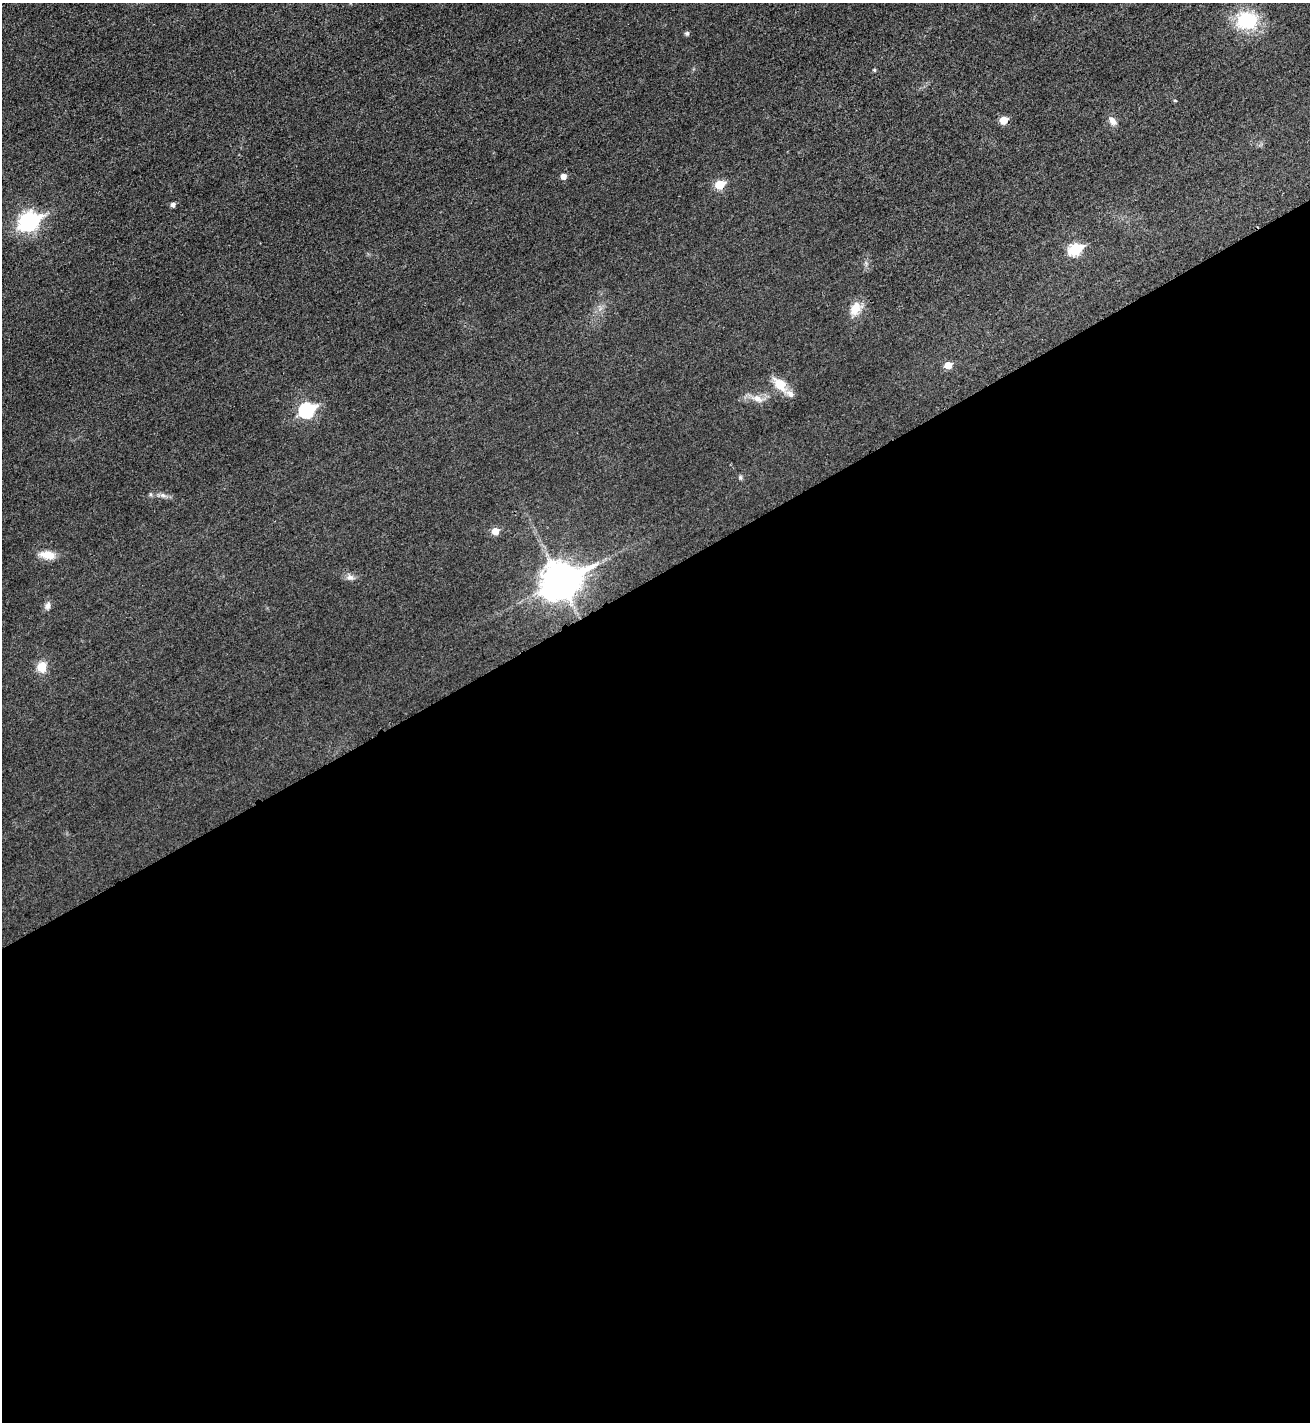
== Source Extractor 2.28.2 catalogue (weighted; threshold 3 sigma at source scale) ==
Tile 15 of 4 x 4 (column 3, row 4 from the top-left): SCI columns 2788-4095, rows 23-1442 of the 5715 x 5722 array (HDU 1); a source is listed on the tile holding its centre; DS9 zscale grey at full resolution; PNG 1312 x 1424 px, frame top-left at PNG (2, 3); no overlay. Shown black and unused: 60% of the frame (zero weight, under 3 of 4 exposures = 2% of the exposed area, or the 3 px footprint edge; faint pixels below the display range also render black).
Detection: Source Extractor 2.28.2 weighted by HDU 2 'WHT'; one run over the whole footprint, this tile lists its part. Background 0.0165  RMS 0.0058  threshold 0.026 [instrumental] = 3 sigma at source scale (4.5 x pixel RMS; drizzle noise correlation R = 1.50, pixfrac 1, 0.05/0.05 arcsec/px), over >= 5 px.
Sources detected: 24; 1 inside a brighter listed object's ellipse — not listed separately; the other 23 listed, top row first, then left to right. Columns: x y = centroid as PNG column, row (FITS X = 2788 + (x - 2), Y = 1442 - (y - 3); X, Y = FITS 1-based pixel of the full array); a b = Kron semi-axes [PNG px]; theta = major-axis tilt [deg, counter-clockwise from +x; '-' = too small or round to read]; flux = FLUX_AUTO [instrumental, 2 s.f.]
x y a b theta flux
1247 20 21 18 2 34
687 33 5 5 - 1.4
874 70 5 4 - 0.7
1004 120 5 5 - 11
1113 121 12 8 -56 3.2
563 176 5 5 - 3.9
720 185 6 5 - 20
173 205 5 5 - 1.9
29 222 9 7 29 200
1075 250 7 6 - 51
855 308 18 12 59 8.5
948 365 6 5 - 7.7
780 384 23 12 -48 9.7
758 399 16 9 -26 5.1
307 410 8 7 - 91
740 477 7 5 -72 0.93
163 495 9 6 -21 1.9
495 531 6 6 - 6.8
47 555 20 10 -7 7.6
350 577 10 8 -26 2.6
561 581 14 11 28 1400
48 606 11 6 76 2.4
41 667 11 9 82 8.7